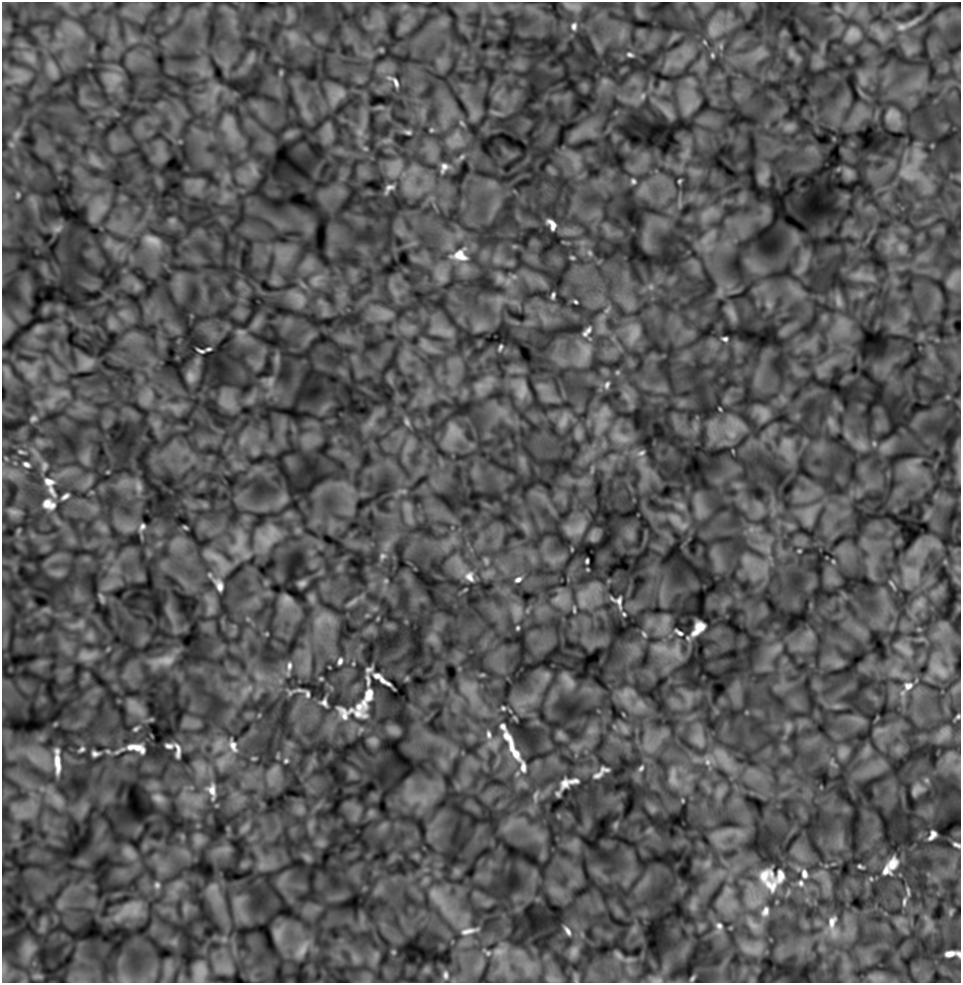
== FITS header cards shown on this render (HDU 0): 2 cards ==
NAXIS1  =                  959 /
NAXIS2  =                  981 /

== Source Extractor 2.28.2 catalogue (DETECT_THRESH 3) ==
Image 959 x 981 px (HDU 0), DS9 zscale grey, 1 PNG px = 1 image px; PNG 963 x 985 px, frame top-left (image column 1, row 981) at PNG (2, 2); no overlay
Background 238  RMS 11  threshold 33.2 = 3 sigma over >= 5 px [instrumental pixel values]
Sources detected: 163; all 163 listed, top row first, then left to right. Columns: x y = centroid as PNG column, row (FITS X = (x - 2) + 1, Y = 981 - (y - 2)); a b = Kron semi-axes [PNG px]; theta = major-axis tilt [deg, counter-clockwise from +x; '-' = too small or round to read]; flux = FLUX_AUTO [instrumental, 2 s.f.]
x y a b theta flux
574 26 9 7 80 2700
901 27 11 9 1 3500
713 31 16 8 -61 6100
853 33 16 12 0 6400
705 42 6 4 -88 880
630 55 7 5 -10 1800
712 55 7 4 -80 1200
30 58 8 4 -71 2600
396 82 9 4 -65 2400
642 96 9 6 61 2400
891 114 16 11 0 5900
431 130 6 3 72 690
408 132 8 5 -15 1500
444 167 8 5 70 3000
848 172 9 5 -59 3000
906 174 18 9 -42 8600
633 181 7 5 -56 1600
679 181 4 2 - 790
389 188 7 4 31 2400
18 195 7 5 71 1100
552 224 10 6 -59 5100
57 229 9 7 16 2900
152 241 23 11 -23 8500
901 248 8 7 - 3300
590 253 6 6 - 1400
460 255 21 15 -14 14000
572 258 7 3 -8 820
553 295 5 3 - 1500
838 301 15 6 -79 3500
576 302 4 3 - 970
731 313 13 6 -60 4100
588 330 11 7 44 3600
634 333 22 10 64 8300
725 339 5 4 - 1700
500 347 5 3 - 1300
208 349 5 3 - 1200
200 351 7 2 -20 1400
88 363 15 8 36 4900
190 376 14 9 -73 4000
607 385 11 7 71 2700
522 391 22 7 77 5300
720 409 3 2 - 580
764 413 12 4 -57 3400
33 418 8 6 19 1900
563 421 17 7 68 4700
407 422 9 6 -61 1900
452 429 9 7 70 4400
623 439 15 7 -21 6500
874 443 6 4 -19 1000
21 452 7 4 -15 1300
641 453 10 6 23 2300
26 464 6 4 -30 2400
44 466 11 6 79 2400
49 482 13 9 -20 5600
138 487 12 8 -73 3600
51 491 19 7 -59 5300
65 496 7 4 33 2600
49 504 15 11 -21 7900
681 506 7 4 -19 2100
13 512 13 7 -6 3600
142 526 6 5 - 2300
185 527 4 2 - 800
580 529 12 8 55 5400
267 541 17 9 -41 8400
799 551 6 3 18 650
382 556 9 7 62 2300
215 557 21 6 -29 7500
587 561 4 3 - 1200
469 577 14 11 -56 6400
518 580 8 5 30 2500
302 583 7 5 15 2300
219 585 15 8 -69 4900
101 598 13 4 -67 1800
287 599 11 8 -18 3100
619 601 11 5 -84 2900
574 610 9 3 -85 960
624 614 4 3 - 870
518 628 3 3 - 870
698 628 15 8 51 8900
679 633 12 5 -31 2200
644 634 7 4 -62 1200
86 656 22 11 -5 8200
166 660 24 11 4 8300
340 661 6 4 68 2400
289 666 12 7 84 3300
369 670 6 4 21 2100
377 676 8 5 -10 3200
321 679 6 4 0 730
368 680 11 3 -82 2700
382 680 15 4 -31 5400
570 682 11 5 -55 3500
908 686 12 11 - 5800
300 690 10 5 -13 1600
307 694 6 4 -77 1900
368 696 41 12 73 15000
324 702 7 5 -72 2600
359 707 12 10 17 5200
503 708 5 4 - 1100
343 713 21 18 -42 11000
358 713 16 7 -23 6100
958 717 5 3 - 1000
503 727 11 5 -56 3300
136 729 7 4 31 1600
489 734 12 7 -78 3700
507 737 13 7 -43 5500
169 746 7 4 -1 2600
233 746 17 8 -68 6000
136 748 19 8 -13 9600
82 749 6 4 33 1700
178 751 14 5 -84 4300
514 751 33 9 -62 14000
95 754 7 5 -4 2800
286 761 5 5 - 1200
708 762 10 9 - 4300
57 763 18 5 -85 9900
523 767 21 8 -81 6400
641 768 9 6 47 2000
604 769 8 4 -3 2600
598 775 13 5 27 2900
673 777 26 7 88 6100
574 781 11 4 5 3300
565 784 11 8 62 5300
916 790 18 9 40 4600
212 791 22 11 -80 9300
558 794 5 4 - 1600
535 795 12 5 76 2400
158 798 15 9 -33 5100
932 835 9 5 56 3800
957 845 7 3 -23 2100
892 864 13 8 68 9000
860 866 5 3 - 1200
886 870 11 8 74 4100
804 874 11 7 -77 4000
764 876 24 16 32 14000
780 876 22 14 57 8600
801 883 8 7 - 2400
157 885 8 7 - 2100
771 885 25 18 -56 18000
908 891 10 4 -76 1500
433 893 11 8 -45 5000
904 902 11 5 86 2300
765 911 14 10 68 5700
951 912 7 4 89 1500
832 923 27 11 -89 9900
753 925 19 7 -39 6300
719 926 10 8 -65 3500
468 931 24 7 12 6000
568 931 8 4 -57 2700
277 934 13 5 85 4000
28 949 20 14 81 10000
302 950 21 9 61 7100
574 951 10 7 74 3500
498 952 14 9 7 6200
488 953 6 6 - 1600
950 954 10 5 11 5300
959 954 6 4 -58 2000
618 955 12 6 -47 2500
4 969 25 6 89 5600
201 971 19 12 -89 7800
445 975 11 7 -86 3100
37 976 13 6 -4 2700
692 979 6 4 63 1100
657 981 12 3 9 1800
At the frame edge (FLAGS 8, measured only in part): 2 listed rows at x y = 957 845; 959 954